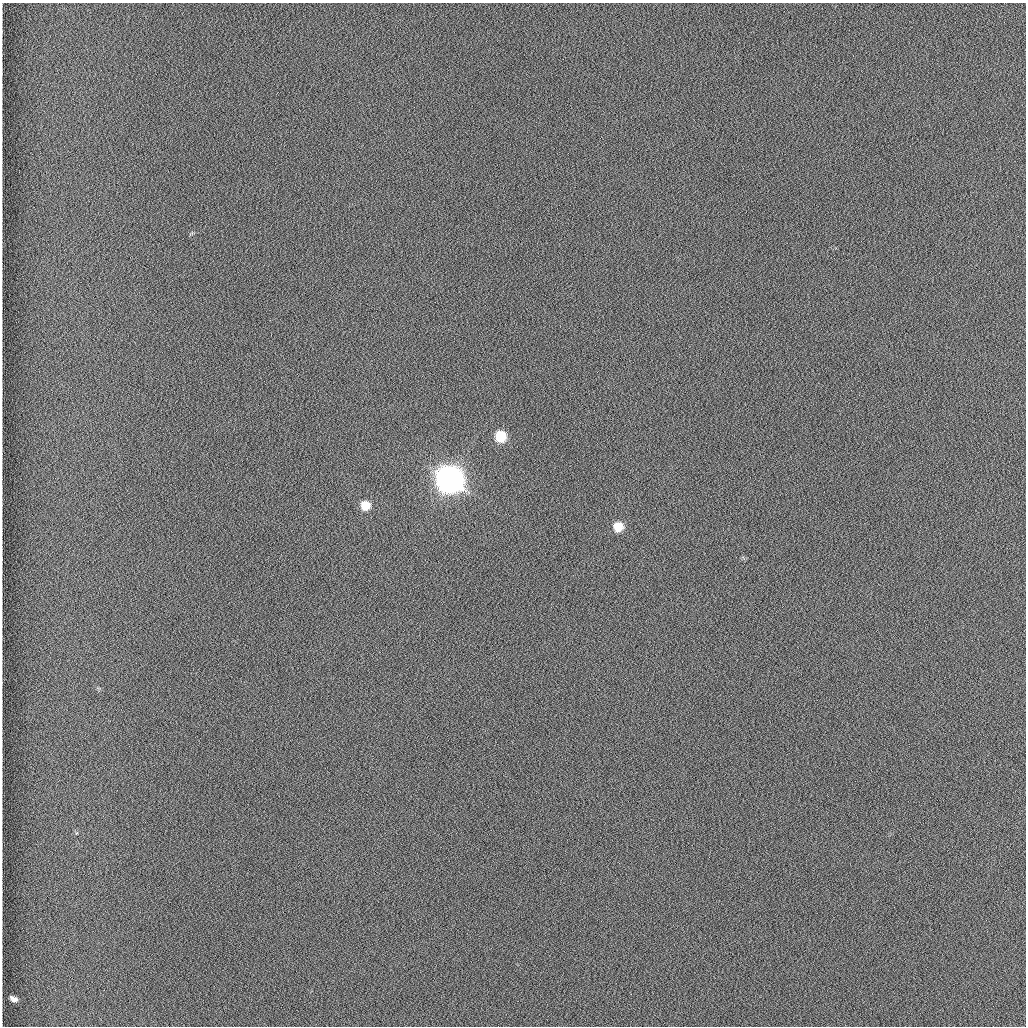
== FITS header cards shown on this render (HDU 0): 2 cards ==
NAXIS1  =                 1024 /fastest changing axis
NAXIS2  =                 1024 /next to fastest changing axis

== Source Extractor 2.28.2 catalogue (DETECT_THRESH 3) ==
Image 1024 x 1024 px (HDU 0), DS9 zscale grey, 1 PNG px = 1 image px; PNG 1028 x 1028 px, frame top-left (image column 1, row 1024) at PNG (2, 3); no overlay
Background 1260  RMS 6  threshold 17.9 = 3 sigma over >= 5 px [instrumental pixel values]
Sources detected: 5; all 5 listed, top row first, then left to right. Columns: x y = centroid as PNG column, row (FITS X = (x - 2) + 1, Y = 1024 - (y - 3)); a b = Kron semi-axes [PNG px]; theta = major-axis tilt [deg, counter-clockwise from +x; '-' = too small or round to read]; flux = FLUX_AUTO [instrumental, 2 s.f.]
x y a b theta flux
500 436 7 7 - 22000
450 479 10 9 - 980000
365 505 7 7 - 9000
618 527 8 7 - 8400
14 999 7 4 -23 2000